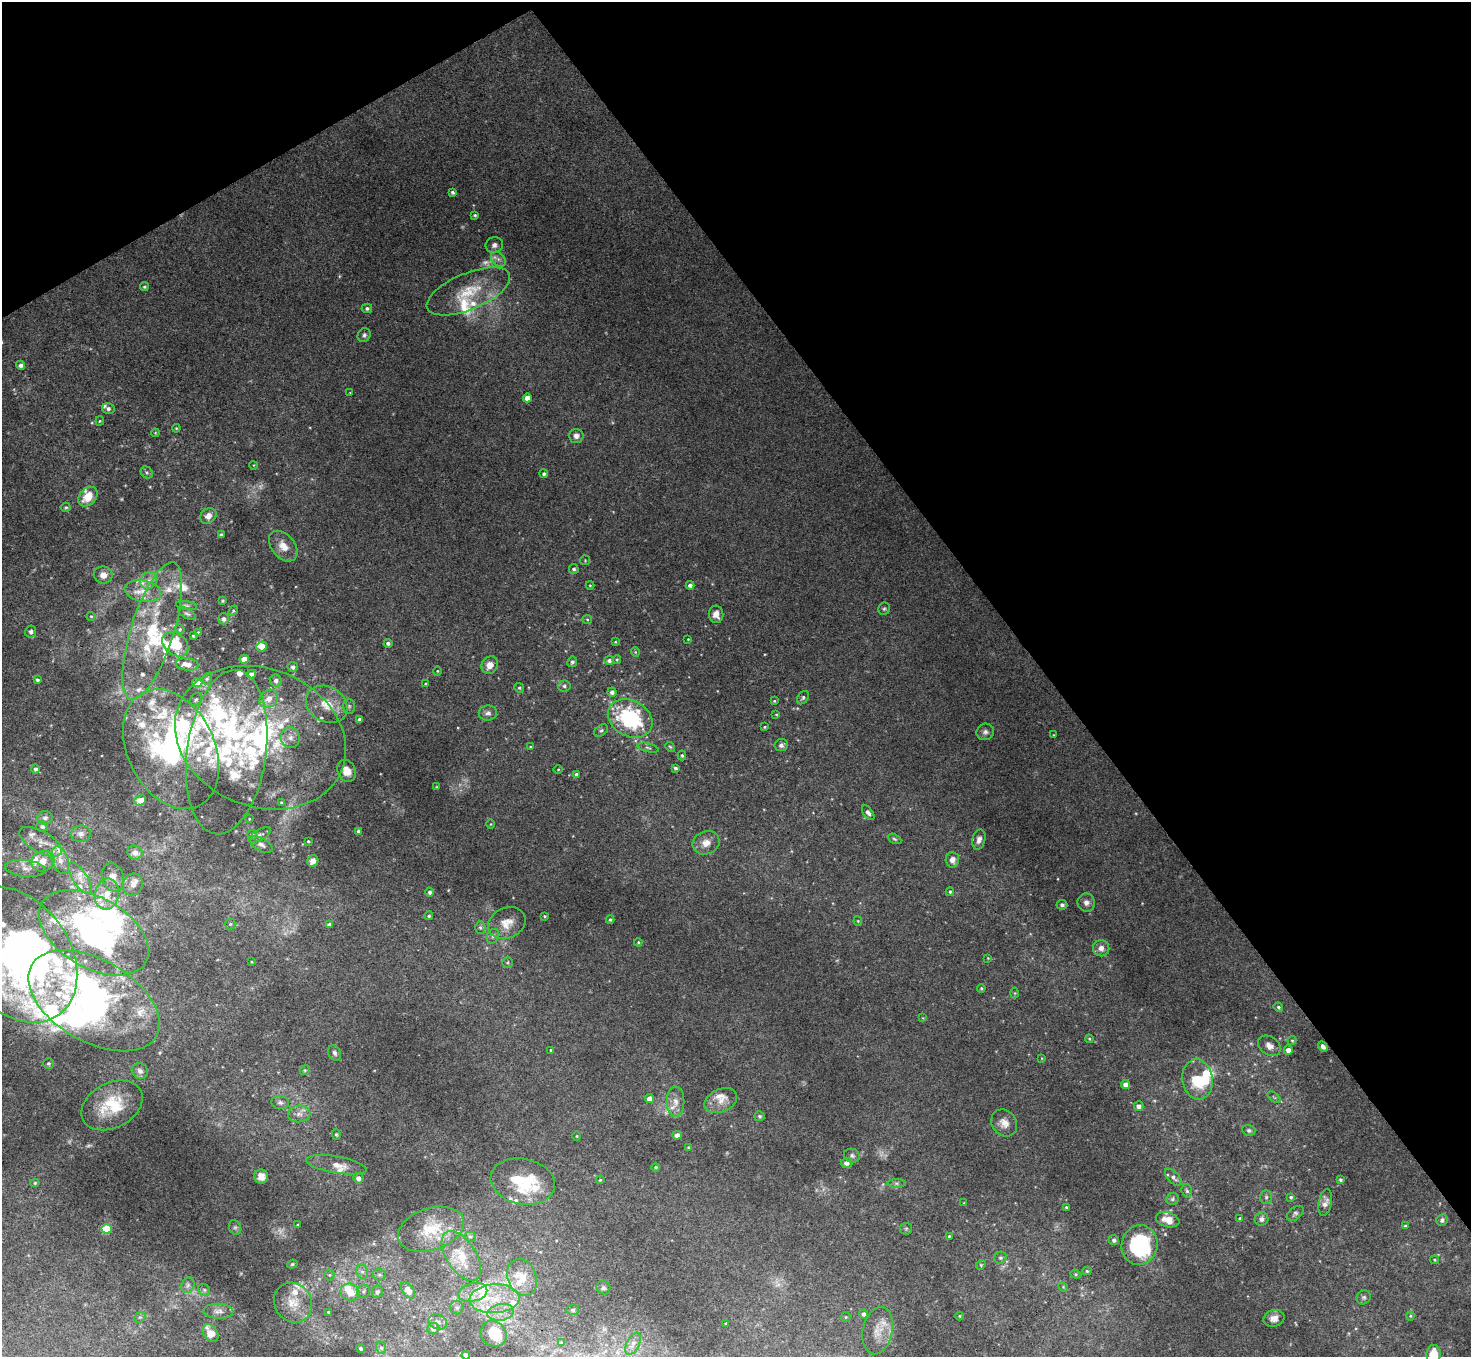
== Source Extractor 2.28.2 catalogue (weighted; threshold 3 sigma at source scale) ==
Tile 3 of 4 x 4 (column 3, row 1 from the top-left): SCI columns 2938-4406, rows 4221-5575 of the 5877 x 5870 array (HDU 1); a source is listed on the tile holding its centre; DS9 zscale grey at full resolution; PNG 1473 x 1359 px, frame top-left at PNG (2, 2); each listed source drawn as its Kron ellipse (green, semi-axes under 4 px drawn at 4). Shown black and unused: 33% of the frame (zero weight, under 3 of 4 exposures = <1% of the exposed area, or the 3 px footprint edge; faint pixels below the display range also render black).
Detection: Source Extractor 2.28.2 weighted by HDU 2 'WHT'; one run over the whole footprint, this tile lists its part. Background 0.011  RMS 0.0047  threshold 0.0212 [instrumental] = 3 sigma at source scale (4.5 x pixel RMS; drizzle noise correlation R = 1.50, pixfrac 1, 0.05/0.05 arcsec/px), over >= 5 px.
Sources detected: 337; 10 too faint to see at this stretch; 4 inside a brighter object's white glare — neither listed nor drawn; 66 inside a brighter listed object's ellipse — not listed separately; the other 257 listed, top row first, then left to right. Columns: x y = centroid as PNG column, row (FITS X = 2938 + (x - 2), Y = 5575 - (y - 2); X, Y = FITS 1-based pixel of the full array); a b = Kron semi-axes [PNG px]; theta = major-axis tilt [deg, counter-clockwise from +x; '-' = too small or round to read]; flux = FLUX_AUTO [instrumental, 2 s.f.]
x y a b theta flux
453 192 4 3 - 0.98
475 215 3 3 - 0.6
494 245 9 8 - 1.8
498 259 8 6 -46 1.9
144 287 4 4 - 0.65
468 291 44 18 23 19
367 308 5 4 - 1
364 335 7 6 - 1.2
21 365 4 4 - 1.6
350 393 3 2 - 0.25
527 398 4 4 - 3.8
108 409 6 5 - 1.3
100 421 4 4 - 0.49
176 428 4 4 - 0.47
155 433 4 3 - 0.36
576 436 7 7 - 2.1
254 465 4 3 - 0.31
147 472 6 5 - 0.99
544 474 4 4 - 1
88 497 11 8 46 8.5
66 507 5 5 - 0.67
208 516 9 7 43 3.3
221 535 4 4 - 1.3
283 546 17 11 -50 5.5
585 560 5 5 - 0.49
574 569 5 4 - 1.1
103 575 9 8 - 3.5
149 580 9 8 - 2.6
590 585 4 4 - 0.46
690 585 4 4 - 1.6
143 591 18 11 -10 7.1
223 601 3 3 - 0.7
186 605 10 4 -9 1
884 609 6 5 - 0.84
233 611 6 3 46 0.53
187 614 10 5 -29 1.1
716 614 9 7 -83 3.5
91 616 4 4 - 0.5
224 619 5 5 - 1.2
587 619 5 4 - 0.59
180 629 5 4 - 0.51
152 631 72 21 72 42
31 632 6 5 - 1.4
198 632 3 3 - 0.39
193 636 3 2 - 0.43
688 639 3 2 - 0.33
615 642 4 3 - 0.36
388 643 4 4 - 1.1
175 644 14 10 -41 23
262 646 5 5 - 4.1
635 652 5 4 - 0.46
244 659 4 4 - 5.4
609 660 5 4 - 1.4
617 660 4 3 - 0.46
572 662 5 5 - 1.1
187 664 11 6 -7 4.2
490 665 9 8 - 4.2
293 667 5 5 - 1.5
437 671 4 4 - 0.45
251 674 4 4 - 1.9
207 679 6 4 67 0.71
37 680 3 3 - 0.85
276 681 6 6 - 1.9
197 682 5 4 - 7.6
426 684 3 3 - 0.8
564 686 6 5 - 1.1
519 688 5 4 - 0.73
612 692 4 4 - 1.6
803 698 7 5 53 0.96
196 699 7 5 51 1
269 699 10 8 37 3.7
774 701 4 4 - 0.58
327 704 22 17 -30 10
349 706 7 6 - 1.1
488 713 9 7 7 1.7
776 714 4 3 - 0.4
630 718 23 18 -29 47
359 719 4 3 - 1.2
764 727 3 2 - 0.43
601 730 8 5 36 0.94
985 732 9 8 - 1.8
1053 735 4 2 - 0.29
260 738 88 69 -22 130
290 738 10 9 - 3.2
781 745 7 6 - 1.5
530 747 3 3 - 0.37
670 747 5 4 - 0.59
648 748 11 4 -14 1.1
171 749 63 43 -64 98
227 752 83 39 82 64
682 755 5 4 - 0.67
675 768 3 3 - 0.99
35 769 4 4 - 1.1
558 769 4 3 - 0.39
346 771 11 9 -62 4.6
577 774 4 4 - 1.6
437 787 4 3 - 0.39
140 800 6 5 - 3.8
281 803 3 3 - 0.57
868 813 8 5 -54 1.7
45 818 7 6 - 2
249 819 3 2 - 0.36
491 824 4 3 - 0.36
42 827 6 5 - 1.5
359 831 4 4 - 1.7
81 834 10 8 1 2.2
252 835 5 5 - 1.4
260 835 12 5 30 1.4
894 839 7 4 -27 0.76
979 840 10 6 77 2.2
308 841 3 2 - 0.53
41 842 23 10 -29 6.6
706 843 14 11 20 4.6
261 845 12 6 -29 1.8
135 853 8 7 - 3
60 860 14 8 -72 3.8
952 860 8 6 -85 2.9
43 861 12 10 19 4.7
313 861 6 5 - 3
25 868 20 8 -6 3.9
113 877 14 11 -72 3.6
80 878 18 7 -56 4.2
133 885 11 9 69 3
430 892 4 4 - 1.1
950 892 4 4 - 0.64
107 894 16 12 79 7.5
1086 903 9 8 - 2.2
1062 905 5 5 - 1.1
429 916 4 4 - 0.76
545 916 3 3 - 0.56
610 920 4 3 - 0.7
858 921 5 4 - 0.48
507 923 19 15 25 6.6
230 924 5 5 - 0.58
329 924 4 4 - 1.5
480 928 6 5 - 0.88
94 933 60 35 -30 110
493 936 7 6 - 1.2
638 942 4 3 - 0.52
1101 948 8 8 - 2.9
15 954 75 54 -54 220
988 958 3 3 - 0.31
251 962 3 2 - 0.4
508 963 5 5 - 0.66
981 988 4 4 - 0.55
1015 993 5 3 - 0.43
94 1001 72 41 -30 150
1278 1007 5 4 - 0.74
923 1018 4 2 - 0.29
1089 1039 4 3 - 0.44
1292 1040 4 4 - 0.51
1269 1046 12 9 -36 3.1
1323 1046 5 4 - 1.6
551 1050 3 3 - 0.44
1288 1050 4 4 - 3.1
334 1053 8 6 -65 1.3
1042 1058 3 2 - 0.3
48 1063 5 5 - 0.8
305 1070 5 4 - 0.58
140 1071 8 7 - 2.1
1198 1079 20 15 -82 15
1126 1085 4 4 - 3.2
1274 1097 7 4 -37 0.76
650 1098 4 4 - 3.8
721 1101 17 11 25 5.2
280 1102 9 6 -7 1.5
675 1102 15 9 -90 4
112 1105 32 22 28 21
1139 1106 5 5 - 2.4
299 1114 11 8 6 2.9
760 1116 5 5 - 0.74
1004 1123 14 12 -51 4.1
1249 1130 6 5 - 1
336 1134 5 4 - 0.56
677 1135 4 4 - 3
577 1136 4 3 - 0.37
688 1147 4 3 - 0.45
852 1156 8 7 - 1.2
847 1163 6 5 - 1.6
336 1165 30 8 -10 5.3
656 1167 4 4 - 0.62
261 1176 7 7 - 3.5
1173 1177 10 5 -46 1.8
358 1178 5 5 - 2.4
600 1180 4 4 - 0.51
1340 1180 4 4 - 0.82
523 1182 32 23 -11 27
35 1183 4 4 - 0.71
896 1183 9 4 0 0.97
1187 1191 7 5 -73 0.87
1266 1197 7 5 89 1
1291 1197 4 3 - 0.68
1173 1199 6 5 - 0.95
964 1203 3 2 - 0.28
1325 1203 13 6 79 2.6
1066 1207 4 3 - 0.73
1295 1213 10 6 39 1.1
1240 1218 4 3 - 0.64
1261 1219 7 6 - 1.8
1168 1220 12 7 -15 4.5
1442 1220 6 5 - 1.5
298 1225 3 3 - 0.64
1405 1226 3 3 - 0.64
235 1227 7 6 - 0.97
106 1229 5 5 - 19
431 1229 34 21 18 18
906 1229 6 5 - 0.73
949 1236 3 3 - 0.55
470 1237 5 5 - 0.82
1114 1240 5 5 - 1.3
1140 1245 20 18 76 47
461 1256 28 14 -57 13
1000 1258 6 5 - 0.95
1434 1260 5 3 - 0.47
292 1264 5 4 - 0.64
981 1265 5 4 - 0.57
1087 1271 4 4 - 0.72
362 1272 7 6 - 1.4
1076 1274 5 4 - 0.62
329 1275 5 5 - 0.71
379 1275 6 6 - 1
522 1277 19 14 -69 8.8
188 1285 8 6 64 1.3
1063 1287 5 4 - 0.52
603 1288 7 6 - 1.2
204 1290 6 5 - 0.78
408 1290 9 5 -53 5.6
364 1291 7 6 - 0.99
350 1292 9 8 - 7.1
377 1292 6 5 - 1.3
473 1292 15 9 13 4.7
1364 1297 7 6 - 1.1
494 1299 25 14 4 14
293 1303 21 18 -57 9.1
457 1308 7 6 - 1.4
573 1310 6 5 - 0.77
218 1311 15 7 -1 2.4
328 1312 4 4 - 0.77
501 1312 13 8 10 4.1
864 1314 4 4 - 1.3
959 1316 4 3 - 0.37
1410 1316 4 4 - 0.5
140 1317 6 4 41 0.77
846 1317 5 4 - 0.54
1274 1318 10 8 16 2.9
438 1322 9 7 -23 2.2
726 1323 4 3 - 0.43
433 1329 6 5 - 2
878 1331 24 14 78 7.8
210 1333 9 7 -54 6.9
494 1334 14 12 -41 13
561 1343 3 3 - 0.53
633 1344 12 6 63 2
361 1348 4 4 - 0.94
381 1348 6 5 - 0.86
1434 1354 9 7 86 8.5
466 1355 4 4 - 1.8
Isophote crosses this tile's border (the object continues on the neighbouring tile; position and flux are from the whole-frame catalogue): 3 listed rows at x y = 15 954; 1434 1354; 466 1355